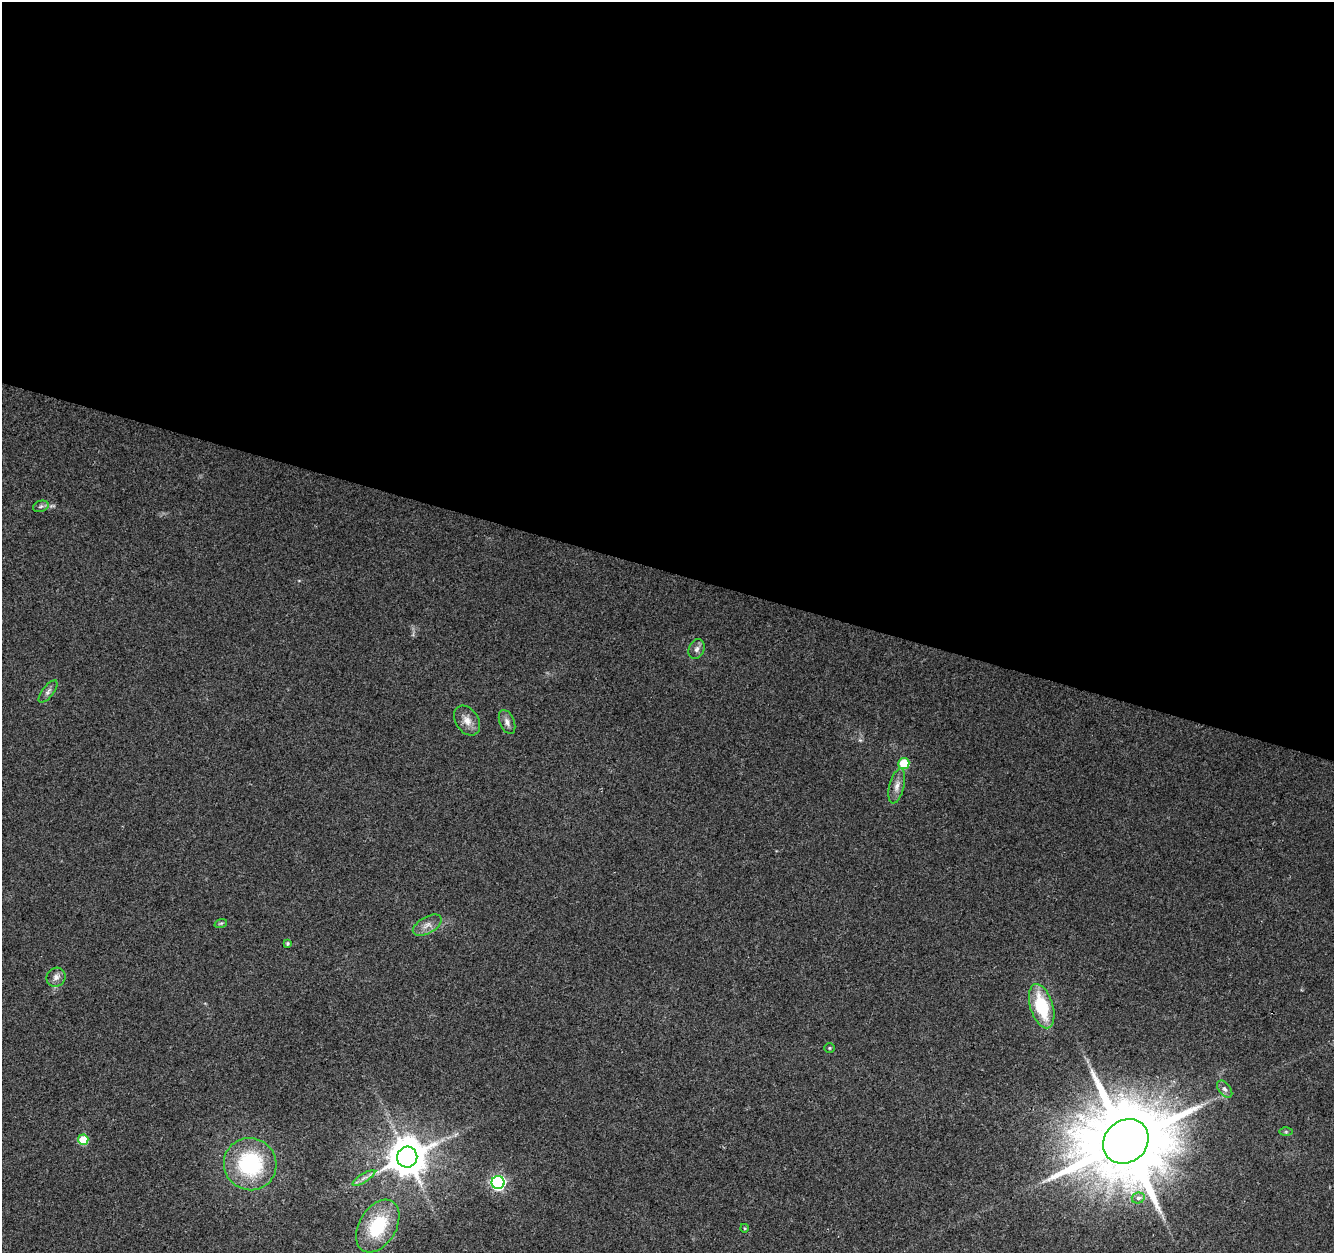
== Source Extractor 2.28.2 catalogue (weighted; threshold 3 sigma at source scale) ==
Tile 3 of 4 x 4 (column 3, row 1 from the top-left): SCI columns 2674-4005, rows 4033-5283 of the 5338 x 5499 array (HDU 1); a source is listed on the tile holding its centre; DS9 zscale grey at full resolution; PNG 1336 x 1255 px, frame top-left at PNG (2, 2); each listed source drawn as its Kron ellipse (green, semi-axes under 4 px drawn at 4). Shown black and unused: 46% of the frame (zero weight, under 2 of 3 exposures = <1% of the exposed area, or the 3 px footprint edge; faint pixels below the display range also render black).
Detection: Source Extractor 2.28.2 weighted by HDU 2 'WHT'; one run over the whole footprint, this tile lists its part. Background 0.0384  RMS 0.0071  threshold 0.0319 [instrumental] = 3 sigma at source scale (4.5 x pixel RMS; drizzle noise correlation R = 1.50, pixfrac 1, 0.0396/0.0396 arcsec/px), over >= 5 px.
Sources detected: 24; all 24 listed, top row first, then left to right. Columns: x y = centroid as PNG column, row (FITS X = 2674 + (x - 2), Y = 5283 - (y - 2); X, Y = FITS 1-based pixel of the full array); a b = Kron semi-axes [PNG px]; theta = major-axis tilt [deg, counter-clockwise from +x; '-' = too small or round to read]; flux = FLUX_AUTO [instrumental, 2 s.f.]
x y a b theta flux
41 506 8 5 18 1.8
697 649 10 7 66 3.1
48 691 13 5 53 2.7
467 720 16 11 -56 6.8
507 722 13 7 -67 3.5
904 764 6 5 - 24
897 786 18 7 76 5.5
221 923 6 4 18 0.91
427 925 16 8 29 5.4
287 943 4 4 - 1.1
56 977 10 9 - 3.8
1042 1006 23 11 -73 38
829 1048 5 4 - 0.91
1225 1089 10 6 -51 2.5
1286 1132 6 4 0 1
83 1140 5 5 - 24
1126 1141 24 21 42 12000
407 1157 10 10 - 2000
250 1164 26 26 - 69
364 1178 13 3 32 3
498 1182 6 6 - 160
1138 1198 6 5 - 2.5
378 1226 28 18 59 44
744 1228 4 3 - 0.61